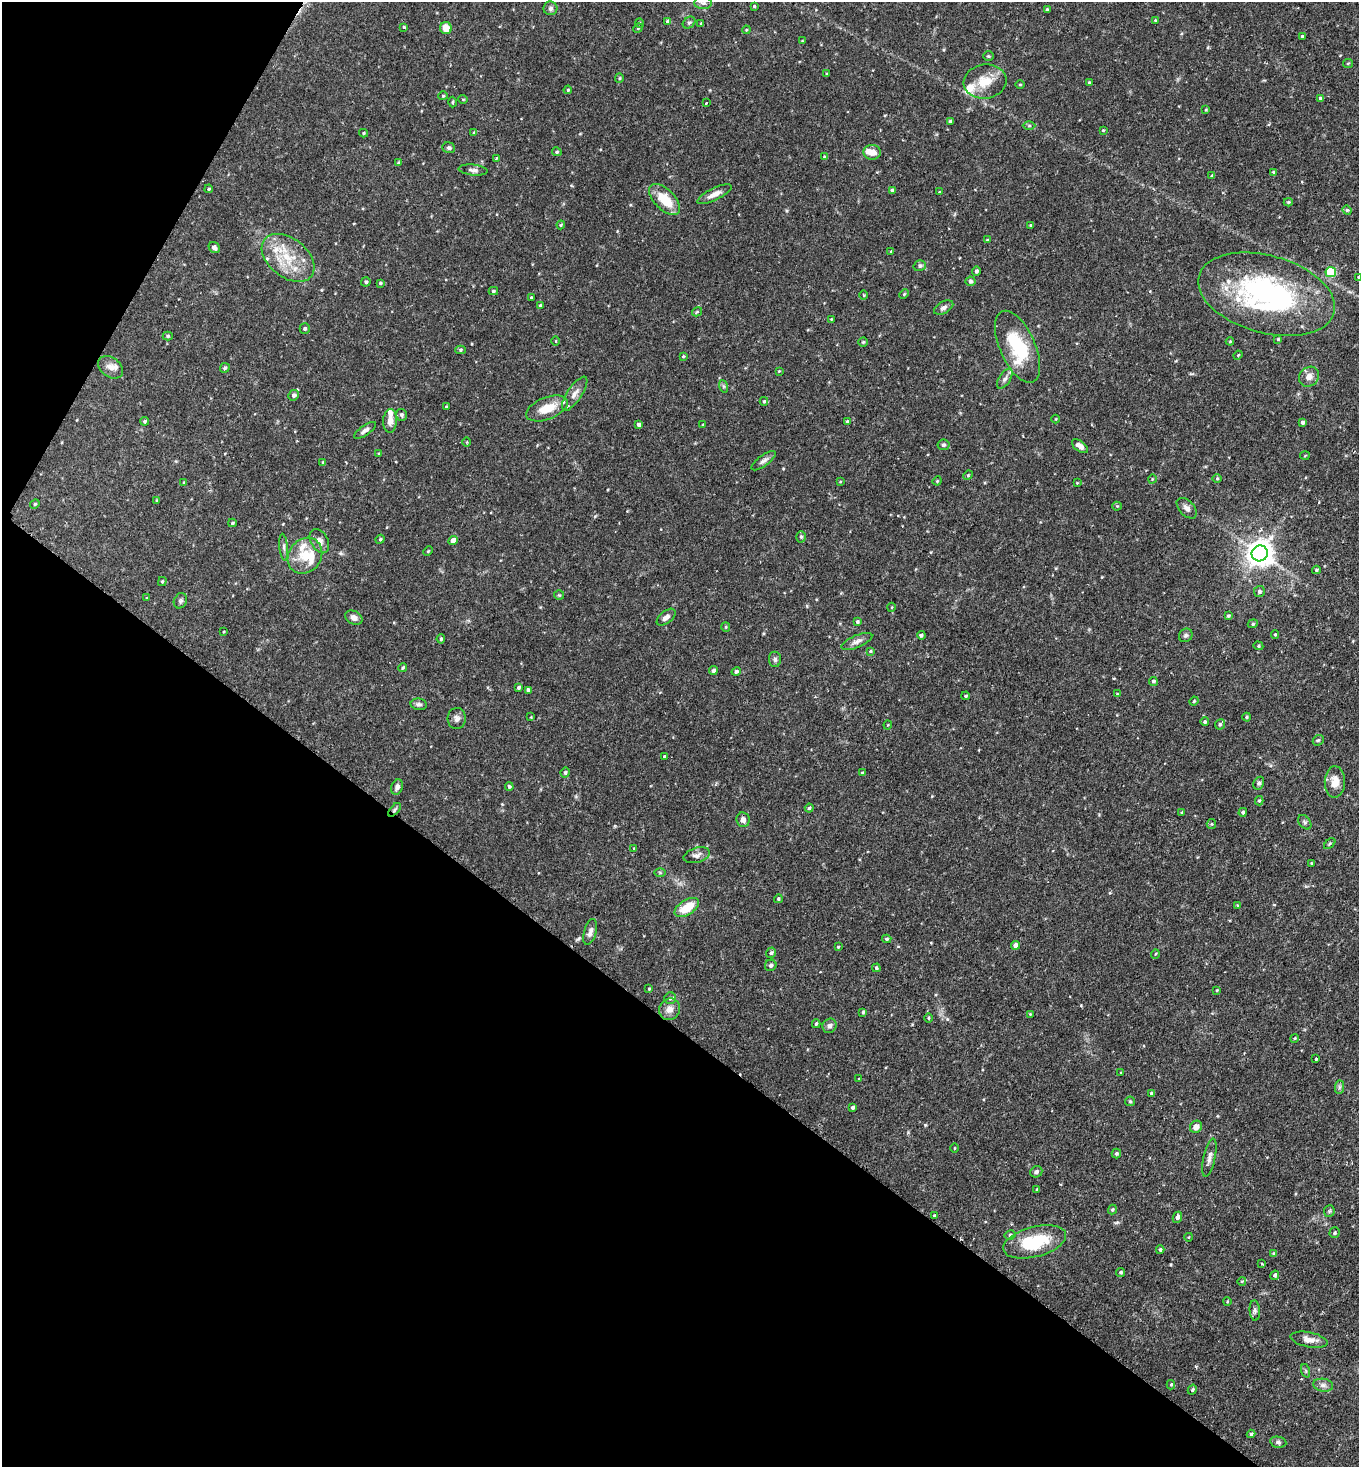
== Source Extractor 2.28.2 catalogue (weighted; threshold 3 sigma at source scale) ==
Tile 9 of 4 x 4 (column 1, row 3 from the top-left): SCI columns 340-1696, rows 1473-2937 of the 5925 x 5903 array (HDU 1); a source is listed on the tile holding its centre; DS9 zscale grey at full resolution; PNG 1361 x 1469 px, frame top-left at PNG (2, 2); each listed source drawn as its Kron ellipse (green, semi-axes under 4 px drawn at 4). Shown black and unused: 34% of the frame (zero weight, under 2 of 3 exposures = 3% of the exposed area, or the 3 px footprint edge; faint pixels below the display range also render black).
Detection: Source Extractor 2.28.2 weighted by HDU 2 'WHT'; one run over the whole footprint, this tile lists its part. Background 0.0863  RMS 0.0053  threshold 0.0237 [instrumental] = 3 sigma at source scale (4.5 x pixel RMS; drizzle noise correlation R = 1.50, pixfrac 1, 0.05/0.05 arcsec/px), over >= 5 px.
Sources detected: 256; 11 inside a brighter listed object's ellipse — not listed separately; the other 245 listed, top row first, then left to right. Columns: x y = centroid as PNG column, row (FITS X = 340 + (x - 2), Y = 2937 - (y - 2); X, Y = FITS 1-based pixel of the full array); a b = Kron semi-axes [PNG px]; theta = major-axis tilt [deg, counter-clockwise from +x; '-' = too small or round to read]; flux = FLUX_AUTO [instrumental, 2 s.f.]
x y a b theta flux
703 3 9 6 -1 1.5
754 6 3 3 - 0.63
550 8 7 7 - 1.3
1047 10 3 3 - 0.97
1155 20 3 3 - 0.54
668 21 4 4 - 1.1
640 23 5 4 - 0.61
689 23 7 5 39 0.95
701 23 3 3 - 0.46
404 27 4 3 - 0.5
446 28 6 6 - 5.7
638 28 5 4 - 0.58
746 30 4 3 - 0.48
1302 36 4 3 - 0.66
802 41 4 3 - 0.46
988 56 5 4 - 0.64
1348 63 5 4 - 0.57
827 73 3 2 - 0.4
619 78 5 4 - 0.58
985 81 21 17 8 11
1089 82 3 3 - 0.42
1020 84 4 3 - 0.43
568 90 4 3 - 0.53
443 96 4 4 - 0.51
1320 98 4 4 - 0.8
463 99 5 3 - 0.38
452 102 5 3 - 0.59
706 103 3 2 - 0.44
1206 110 4 3 - 0.44
950 121 4 3 - 1
1029 126 6 4 0 0.7
1103 130 3 2 - 0.44
363 133 4 4 - 0.54
474 133 4 4 - 0.75
449 148 6 5 - 0.93
557 152 4 4 - 0.92
872 152 9 7 3 4
824 156 4 4 - 0.42
496 158 3 3 - 0.78
398 162 4 3 - 0.47
473 170 14 5 -5 1.8
1274 172 4 3 - 0.77
1212 176 3 3 - 0.71
209 189 4 3 - 0.64
892 190 4 3 - 1.2
939 192 4 3 - 0.41
714 194 19 6 26 3.7
665 200 19 10 -45 13
1288 202 4 4 - 0.67
1347 210 5 4 - 0.72
561 225 4 3 - 0.49
1030 225 4 3 - 0.56
987 240 3 3 - 0.43
214 248 6 5 - 1.8
891 251 4 3 - 0.59
288 258 30 19 -38 18
920 266 6 5 - 1.1
976 271 5 4 - 1.1
1331 272 5 5 - 28
1358 277 4 3 - 0.36
970 281 5 4 - 0.98
366 282 5 4 - 0.75
380 283 3 3 - 0.64
493 291 5 4 - 0.8
904 294 5 3 - 0.46
1266 294 70 39 -16 100
864 295 5 3 - 0.44
531 298 3 3 - 0.65
540 305 3 3 - 0.46
944 307 10 5 27 1.6
697 312 5 3 - 0.51
831 319 3 2 - 0.38
305 329 5 5 - 0.95
168 336 5 4 - 0.71
1278 339 3 3 - 0.53
556 341 5 3 - 0.38
1230 341 4 4 - 0.47
863 342 5 4 - 0.58
1017 347 38 17 -66 30
460 350 5 4 - 0.73
1238 355 5 3 - 0.43
683 356 4 3 - 0.54
110 367 14 9 -37 3.6
225 368 5 4 - 1.1
779 371 3 3 - 0.37
1309 377 11 9 43 3.6
1005 379 11 5 57 1.8
723 386 6 4 -71 0.72
575 394 20 7 56 3.8
294 395 5 5 - 1.3
764 401 4 4 - 0.64
446 407 3 2 - 0.45
547 408 22 11 21 9.6
401 415 6 5 - 1.2
1056 419 4 3 - 0.37
145 421 4 4 - 0.81
390 421 12 7 86 3.2
847 422 4 4 - 1
1303 423 4 4 - 1.3
639 425 4 3 - 1.4
703 425 4 3 - 0.53
365 430 13 5 35 1.8
466 442 5 3 - 0.47
944 445 6 5 - 0.98
1080 446 9 5 -37 2.7
379 454 4 4 - 0.44
1305 456 5 3 - 0.44
764 461 14 5 36 1.8
323 462 4 4 - 0.46
968 475 5 4 - 0.58
1152 479 4 3 - 0.38
1217 479 5 3 - 0.49
937 481 5 3 - 0.47
184 482 3 3 - 0.43
840 482 4 3 - 0.39
1077 483 4 4 - 0.41
156 500 4 3 - 0.33
35 504 5 4 - 0.58
1117 506 4 4 - 0.44
1187 508 12 7 -46 2.4
232 523 4 3 - 0.66
801 537 5 5 - 0.88
380 539 4 4 - 0.62
319 541 13 8 -62 3.2
453 541 5 4 - 4.5
284 547 13 4 -84 1.6
428 551 5 3 - 0.47
1260 553 8 8 - 590
305 556 19 16 52 11
1316 570 4 3 - 0.69
162 582 4 3 - 0.54
1259 592 5 5 - 1.1
559 595 5 5 - 0.62
147 598 4 2 - 0.45
180 601 8 6 64 1.1
891 607 4 3 - 0.49
1228 616 4 3 - 0.74
666 617 11 6 39 2.3
354 618 9 6 -26 2.4
857 622 4 4 - 0.76
1253 624 5 4 - 0.7
726 627 5 4 - 0.53
223 632 3 2 - 0.37
1275 634 4 4 - 0.57
921 635 4 3 - 0.97
1186 635 7 6 - 1.2
441 639 4 4 - 0.82
857 641 16 6 23 2.4
1258 646 5 4 - 0.65
870 651 4 3 - 0.61
775 659 7 6 - 1.4
403 668 4 3 - 0.58
713 670 4 4 - 1.2
736 672 5 4 - 1
1153 681 4 4 - 0.82
518 688 4 3 - 0.79
528 690 4 4 - 1.3
1117 694 4 3 - 0.43
966 696 4 3 - 0.56
1194 701 4 3 - 0.5
419 704 8 6 -11 1.5
531 717 3 3 - 0.36
1247 717 4 4 - 0.6
457 718 10 9 - 2.4
1205 722 4 4 - 0.9
1220 724 5 5 - 0.92
888 725 4 4 - 0.46
1318 740 6 5 - 0.71
664 756 3 3 - 0.63
565 773 5 4 - 1
862 773 4 3 - 0.48
1335 782 16 10 89 5.5
1259 783 7 5 61 1.1
397 787 8 5 70 1.9
509 787 4 4 - 0.84
1259 801 4 4 - 0.72
809 808 4 4 - 0.74
394 810 8 4 49 1.1
1182 812 3 3 - 0.53
1243 812 4 4 - 0.89
743 820 7 6 - 2.2
1305 822 8 5 -51 1
1211 824 5 4 - 0.63
1330 844 7 4 44 0.69
634 849 3 3 - 0.42
697 855 13 7 16 2.3
1311 863 4 4 - 0.49
660 873 6 4 -1 0.67
778 899 4 4 - 0.82
1237 905 4 3 - 0.38
687 907 14 7 33 11
590 932 13 6 74 2.3
887 939 4 3 - 0.66
1016 945 4 4 - 3.2
838 947 4 3 - 0.53
771 953 5 4 - 0.96
1155 954 5 3 - 0.47
771 965 6 5 - 1.4
876 968 4 4 - 0.75
649 989 4 3 - 0.55
1217 990 4 3 - 0.45
670 998 6 5 - 1.1
670 1009 11 10 - 3.7
863 1012 3 3 - 0.66
1030 1014 3 3 - 0.41
929 1018 4 3 - 0.48
816 1024 4 3 - 0.63
829 1026 7 6 - 1.8
1295 1038 4 3 - 0.48
1316 1059 3 2 - 0.65
1121 1072 4 3 - 0.42
859 1079 4 3 - 0.4
1339 1087 7 4 89 1.1
1151 1093 4 3 - 0.66
1130 1101 5 4 - 0.61
853 1107 3 3 - 1.1
1196 1127 6 6 - 3.3
954 1148 5 3 - 0.41
1116 1153 5 4 - 0.84
1209 1157 19 6 78 2.6
1036 1172 6 5 - 1.3
1037 1190 3 3 - 0.77
1112 1210 5 4 - 0.72
1329 1211 6 5 - 0.78
934 1216 4 3 - 0.85
1177 1217 6 4 66 1.5
1335 1233 5 5 - 0.73
1010 1235 5 4 - 0.99
1189 1237 4 3 - 0.4
1035 1242 32 15 15 26
1160 1250 4 3 - 0.69
1274 1254 4 4 - 0.66
1262 1264 3 2 - 0.47
1121 1272 5 4 - 0.78
1275 1275 5 4 - 0.95
1242 1281 4 3 - 0.41
1227 1301 4 3 - 0.4
1255 1311 10 5 -86 1.3
1309 1340 19 7 -11 4.1
1306 1371 7 4 -71 0.8
1171 1385 5 4 - 0.54
1323 1385 10 6 -9 1.9
1192 1390 5 4 - 0.78
1251 1434 4 4 - 0.8
1278 1442 8 5 -10 1.2
Overlapping masked pixels (flux is a lower limit): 1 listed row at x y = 394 810
Isophote crosses this tile's border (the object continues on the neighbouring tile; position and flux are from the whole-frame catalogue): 1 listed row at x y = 1358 277